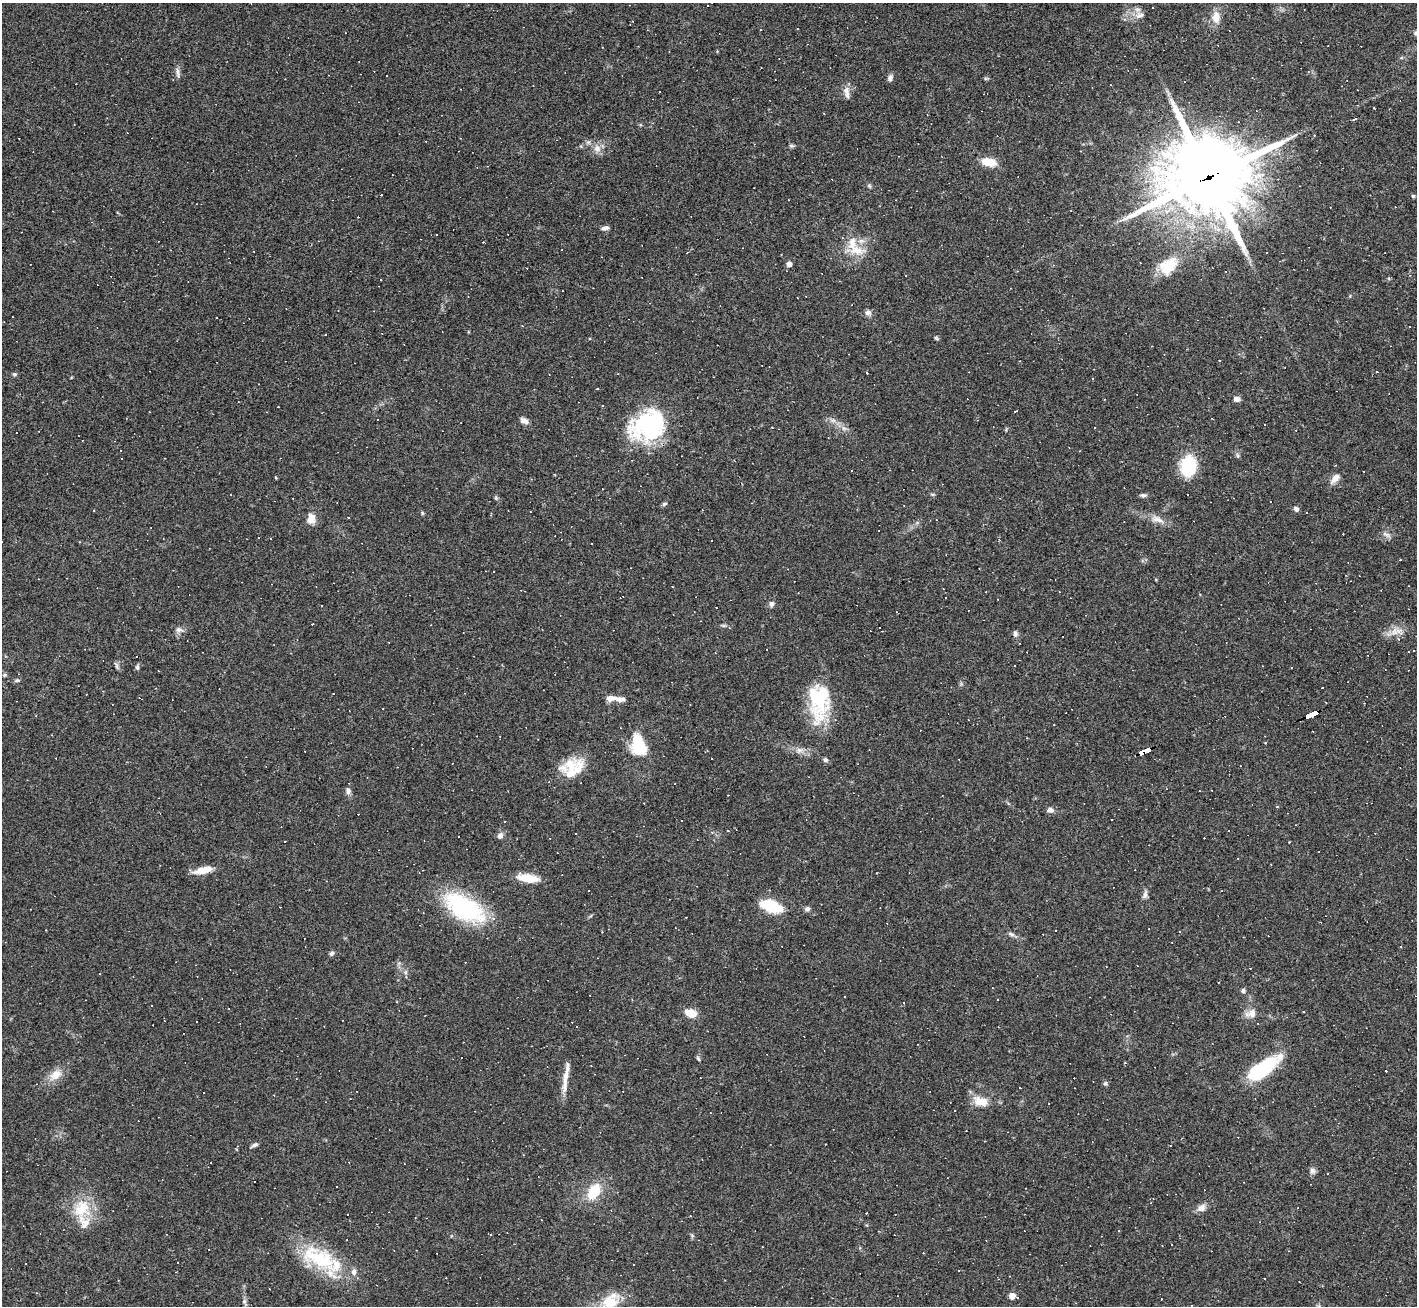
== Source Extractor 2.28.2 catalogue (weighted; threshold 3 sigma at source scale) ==
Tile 10 of 4 x 4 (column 2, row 3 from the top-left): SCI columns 1416-2830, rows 1455-2758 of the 5661 x 5650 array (HDU 1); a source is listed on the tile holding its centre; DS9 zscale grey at full resolution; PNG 1419 x 1308 px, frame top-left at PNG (2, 3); no overlay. Shown black and unused: <1% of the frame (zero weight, under 3 of 4 exposures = <1% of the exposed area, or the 3 px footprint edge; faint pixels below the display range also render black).
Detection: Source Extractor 2.28.2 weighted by HDU 2 'WHT'; one run over the whole footprint, this tile lists its part. Background 0.0685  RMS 0.0052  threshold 0.0234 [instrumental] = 3 sigma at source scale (4.5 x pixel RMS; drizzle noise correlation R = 1.50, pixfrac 1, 0.05/0.05 arcsec/px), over >= 5 px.
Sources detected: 220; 3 inside a brighter object's white glare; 89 cosmic-ray / hot-pixel residue — not listed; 8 inside a brighter listed object's ellipse — not listed separately; the other 120 listed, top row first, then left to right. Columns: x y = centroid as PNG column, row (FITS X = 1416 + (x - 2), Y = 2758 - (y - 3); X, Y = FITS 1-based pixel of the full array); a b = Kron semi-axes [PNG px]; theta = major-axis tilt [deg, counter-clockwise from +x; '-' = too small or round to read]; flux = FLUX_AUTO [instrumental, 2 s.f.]
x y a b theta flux
1139 15 14 8 12 3.6
1216 17 14 9 -89 5.9
1124 19 5 4 - 0.78
760 30 2 2 - 0.47
178 73 17 5 -81 1.9
890 78 9 7 70 1.7
846 90 14 9 -87 3.5
824 113 2 2 - 0.35
1354 119 4 3 - 1.8
791 146 8 4 -8 0.88
597 148 11 10 - 3.7
989 162 16 8 -11 9.1
1208 177 30 27 15 5000
869 186 7 4 -45 0.8
381 195 3 3 - 0.95
1413 196 5 5 - 0.79
605 228 9 5 14 1.7
483 242 3 2 - 0.4
856 250 22 13 -14 9.7
1267 253 3 2 - 0.49
789 264 4 4 - 3.2
1053 265 4 3 - 0.39
1168 266 25 17 44 15
806 296 3 2 - 0.3
868 312 8 7 - 2
217 318 2 2 - 0.43
936 338 8 4 -35 0.76
1219 361 3 2 - 0.63
1376 372 3 3 - 0.62
867 373 3 2 - 0.36
14 374 5 5 - 0.75
1092 378 3 3 - 0.47
597 388 3 2 - 0.36
1237 399 7 5 -10 2.4
1015 411 4 2 - 0.54
833 420 7 5 0 1.4
524 421 10 7 -11 2.8
649 423 45 29 14 54
772 427 2 2 - 0.54
844 428 7 4 -17 1.2
1238 456 7 5 -73 0.91
121 459 3 2 - 0.81
1335 465 2 2 - 0.39
1188 466 16 13 82 30
1364 471 2 2 - 0.38
1335 478 14 8 47 3.5
1187 494 3 3 - 0.74
1143 495 8 5 -4 1.3
664 504 7 4 20 0.91
1296 509 5 5 - 1.9
311 518 13 10 83 4.7
1157 519 20 9 -21 4.8
936 520 3 2 - 0.32
1386 534 11 4 -21 1.5
711 541 3 3 - 0.94
672 586 3 2 - 0.36
945 597 3 2 - 0.63
771 604 7 6 - 1.8
179 630 12 7 -12 2.1
1394 632 13 10 53 4.7
1015 633 9 6 -87 1.5
136 657 3 3 - 2.7
137 667 7 5 -81 1.1
17 681 7 5 0 1.1
1322 688 3 2 - 0.35
815 695 49 32 -88 29
611 698 10 6 9 3.5
1326 702 3 2 - 0.61
1312 715 12 3 24 180
1027 738 2 2 - 0.35
638 742 21 14 -56 15
799 749 7 4 19 1.5
1145 751 13 4 23 140
712 759 2 2 - 0.35
825 760 6 5 - 1.2
571 766 30 18 29 14
348 791 9 7 -84 2
1212 791 2 2 - 0.33
1277 807 5 3 - 0.47
1050 810 10 6 -1 2
504 821 3 2 - 0.43
500 836 7 6 - 2.3
284 841 3 2 - 0.53
1237 858 2 2 - 0.48
203 870 23 7 12 6.5
528 878 23 9 -7 10
1145 894 12 6 77 1.9
771 906 16 7 -18 34
465 908 50 24 -31 52
807 909 7 6 - 1.3
1011 934 10 5 -19 1.4
332 953 7 5 45 1.2
406 972 7 4 72 0.96
1243 991 5 5 - 1.2
590 996 2 2 - 0.33
1304 1012 3 2 - 0.92
690 1013 13 8 -20 7.4
1251 1013 16 11 14 4.2
461 1058 2 2 - 0.46
698 1058 7 4 -62 0.82
1263 1068 40 16 38 32
56 1075 18 12 32 6.4
565 1080 41 5 83 6.5
1105 1083 6 5 - 0.96
204 1092 2 2 - 0.31
980 1101 19 11 -16 7.8
255 1145 9 5 27 1.2
237 1146 4 3 - 0.52
1312 1171 8 7 - 1.8
594 1191 18 12 58 14
1201 1208 12 9 32 3.1
82 1209 26 21 60 17
867 1213 3 2 - 0.51
491 1234 3 3 - 1.4
692 1236 7 4 -58 0.76
319 1258 53 25 -28 37
178 1262 3 3 - 0.99
1012 1296 5 4 - 6.5
244 1301 8 6 90 1.4
610 1301 26 17 38 14
Overlapping masked pixels (flux is a lower limit): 3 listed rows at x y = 1208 177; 1312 715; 1145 751
Isophote crosses this tile's border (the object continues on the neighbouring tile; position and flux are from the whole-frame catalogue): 1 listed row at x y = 610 1301
Unlisted compact peaks at least as high as the median listed source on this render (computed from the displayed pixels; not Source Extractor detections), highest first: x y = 422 513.